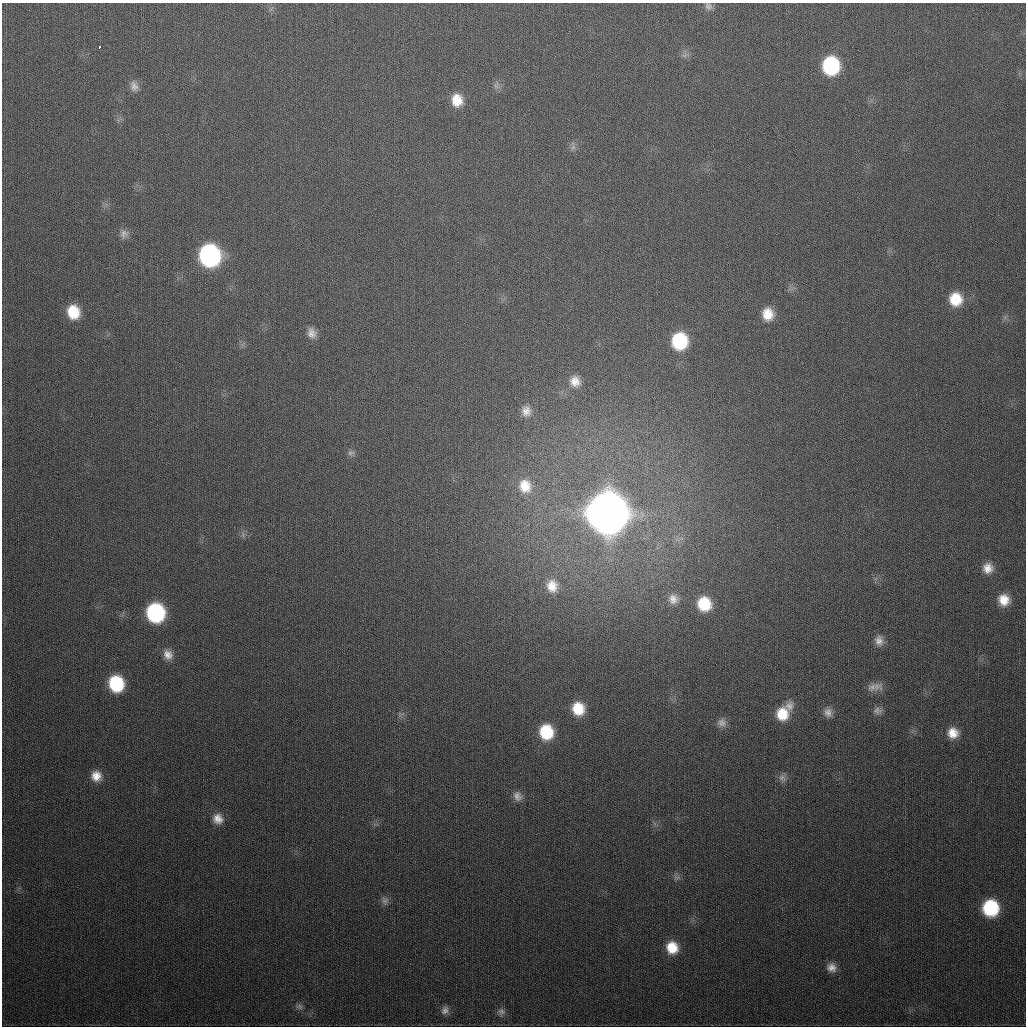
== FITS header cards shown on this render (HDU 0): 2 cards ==
NAXIS1  =                 1024
NAXIS2  =                 1024

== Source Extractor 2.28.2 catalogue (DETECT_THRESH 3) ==
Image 1024 x 1024 px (HDU 0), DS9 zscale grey, 1 PNG px = 1 image px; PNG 1028 x 1028 px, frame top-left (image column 1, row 1024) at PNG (2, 3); no overlay
Background 328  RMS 13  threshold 38.3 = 3 sigma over >= 5 px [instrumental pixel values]
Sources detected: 50; all 50 listed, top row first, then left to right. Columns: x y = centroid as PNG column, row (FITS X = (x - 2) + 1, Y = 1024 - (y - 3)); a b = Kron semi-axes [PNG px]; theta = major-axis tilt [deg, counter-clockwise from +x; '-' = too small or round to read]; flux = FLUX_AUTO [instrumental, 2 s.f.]
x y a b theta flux
708 6 10 8 -45 3.5e+03
99 47 3 3 - 2.9e+03
685 55 8 4 37 2.1e+03
831 66 15 13 -88 8.5e+04
134 86 15 9 -68 5.6e+03
496 86 8 5 -45 2.5e+03
457 100 15 13 -82 1.6e+04
573 147 7 6 - 2.7e+03
124 234 12 9 76 4.9e+03
210 255 15 13 -74 2.2e+05
956 299 14 14 - 2.4e+04
73 312 14 12 -69 2.4e+04
768 314 15 13 -82 1.6e+04
312 333 13 11 -68 6.6e+03
680 341 15 13 -89 5.8e+04
575 381 15 13 -54 1.0e+04
526 411 16 13 -79 9.4e+03
351 453 11 6 12 2.9e+03
525 486 18 16 -70 1.7e+04
607 513 17 16 - 4.9e+06
988 568 12 12 - 9.6e+03
552 586 17 15 -75 1.6e+04
673 599 14 13 - 8.4e+03
1004 600 12 11 - 1.3e+04
704 604 14 13 - 2.9e+04
155 613 14 13 - 1.2e+05
879 641 13 11 -79 7.1e+03
168 655 14 11 -56 8.0e+03
116 684 14 12 -71 5.6e+04
876 686 18 11 -13 8.0e+03
789 706 14 12 71 7.6e+03
578 709 14 12 -64 2.2e+04
877 711 12 9 -10 4.4e+03
828 713 12 10 -67 5.8e+03
782 714 16 14 75 2.1e+04
722 723 12 11 - 5.6e+03
546 732 14 13 - 3.8e+04
953 733 12 12 - 1.2e+04
96 776 13 12 - 1.1e+04
782 778 12 9 -50 4.3e+03
517 796 13 10 -60 5.9e+03
218 819 13 12 - 9.2e+03
677 878 7 4 1 2.0e+03
385 901 11 9 -66 4.0e+03
990 908 13 13 - 7.1e+04
672 948 13 11 -69 1.9e+04
831 968 12 11 - 7.1e+03
299 1006 10 7 -20 3.2e+03
445 1010 11 9 60 4.7e+03
501 1012 10 10 - 4.1e+03